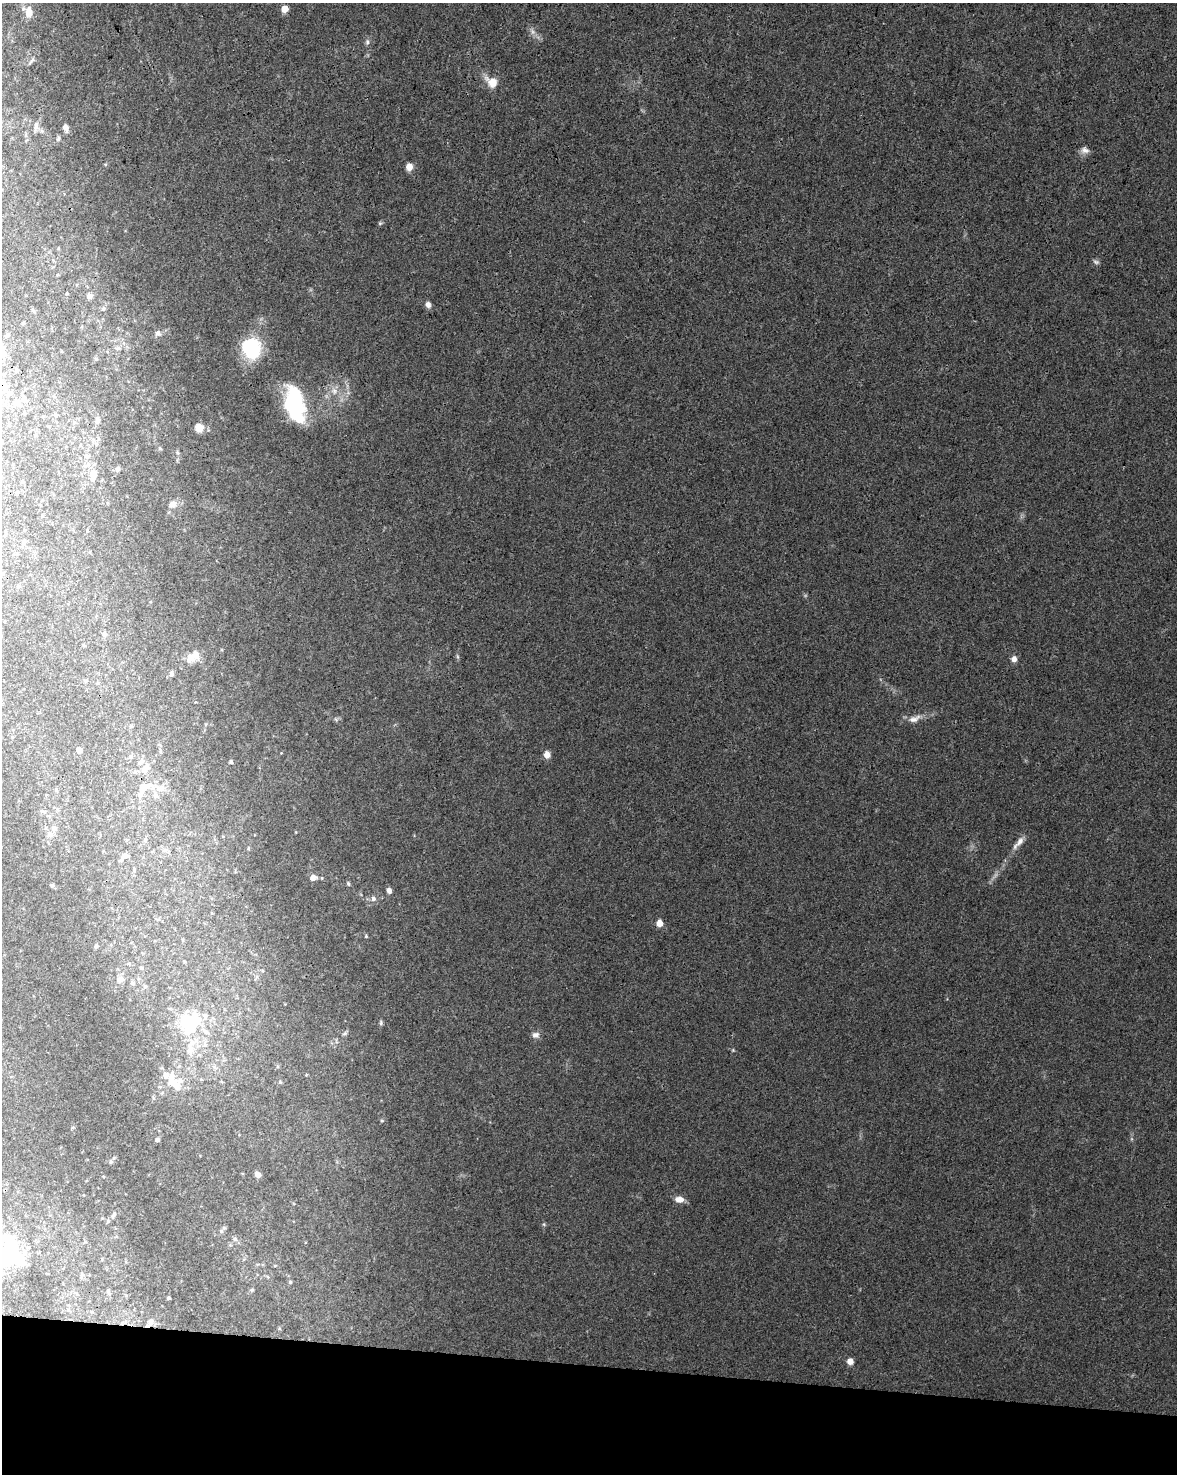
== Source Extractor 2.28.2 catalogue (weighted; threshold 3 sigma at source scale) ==
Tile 11 of 4 x 3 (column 3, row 3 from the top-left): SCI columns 2350-3524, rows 228-1699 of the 4709 x 4928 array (HDU 1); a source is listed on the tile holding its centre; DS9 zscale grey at full resolution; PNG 1179 x 1476 px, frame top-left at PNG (2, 3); no overlay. Shown black and unused: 7% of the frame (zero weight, under 3 of 4 exposures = <1% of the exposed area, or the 3 px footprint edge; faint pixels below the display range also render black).
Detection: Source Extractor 2.28.2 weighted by HDU 2 'WHT'; one run over the whole footprint, this tile lists its part. Background 0.0237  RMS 0.0033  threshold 0.0149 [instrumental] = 3 sigma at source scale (4.5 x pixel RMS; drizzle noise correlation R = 1.50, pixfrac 1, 0.0396/0.0396 arcsec/px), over >= 5 px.
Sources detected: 99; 1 too faint to see at this stretch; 3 inside a brighter object's white glare — not listed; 9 inside a brighter listed object's ellipse — not listed separately; the other 86 listed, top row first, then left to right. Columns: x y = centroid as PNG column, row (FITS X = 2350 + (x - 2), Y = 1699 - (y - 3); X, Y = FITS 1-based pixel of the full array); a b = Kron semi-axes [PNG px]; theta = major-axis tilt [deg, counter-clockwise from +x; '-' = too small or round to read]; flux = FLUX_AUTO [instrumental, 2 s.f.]
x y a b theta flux
285 9 5 5 - 3.9
29 12 12 8 -89 3.8
367 42 8 5 90 0.81
30 63 11 3 54 0.57
492 82 15 11 -36 4.6
36 126 14 5 85 1.4
65 127 7 5 -67 1.7
58 138 7 4 71 0.55
1085 150 11 9 -20 1.6
409 167 7 6 - 2.8
1096 262 9 5 -11 0.77
89 296 6 5 - 1.6
428 305 8 7 - 1.2
103 309 6 4 45 0.46
158 333 8 8 - 1.1
7 336 5 4 - 0.56
117 348 6 4 0 0.58
250 348 17 15 -55 25
16 370 6 3 -72 0.36
334 391 9 7 -75 1.8
293 406 35 20 -84 31
24 413 5 4 - 0.36
97 420 9 6 57 0.95
199 428 7 6 - 4.6
160 448 5 4 - 0.42
86 456 7 6 - 0.88
117 469 6 5 - 0.9
93 474 8 6 86 4.1
173 504 10 8 20 2.2
90 552 5 3 - 0.25
104 634 7 6 - 0.8
190 657 10 9 - 3
1014 659 7 6 - 1.6
171 674 6 6 - 0.78
914 719 19 8 22 2.6
79 750 4 4 - 2.2
547 755 6 6 - 2.5
131 757 6 6 - 0.66
142 760 8 5 73 0.98
231 762 5 4 - 0.49
144 770 10 9 - 2.1
159 789 9 8 - 1.8
141 794 21 8 70 3
50 834 8 7 - 1.4
145 840 5 5 - 0.51
1018 843 24 6 50 2.4
248 848 4 4 - 0.36
125 856 7 5 -3 1.3
121 860 6 4 17 0.54
313 878 8 7 - 1.9
348 884 6 4 -63 0.49
52 885 5 4 - 0.42
389 890 6 5 - 1.2
373 898 7 6 - 1
659 923 5 5 - 4.2
366 936 4 4 - 0.35
96 946 5 4 - 0.48
120 979 10 7 3 1.6
132 983 6 6 - 0.66
145 987 6 4 2 0.49
205 1016 8 7 - 1.3
186 1022 20 15 -37 15
381 1023 8 4 82 0.53
206 1032 9 6 -34 1.4
345 1033 7 4 31 0.57
536 1035 10 8 12 1.4
205 1045 6 6 - 0.83
190 1049 20 10 85 5
215 1068 7 4 -20 0.69
171 1078 17 11 79 3.7
280 1082 6 4 -45 0.39
382 1121 5 3 - 0.36
157 1140 4 4 - 0.99
258 1175 6 4 -42 1.8
679 1199 12 7 4 2.3
114 1215 11 4 59 0.8
221 1231 6 6 - 0.72
235 1239 6 5 - 0.77
11 1245 37 21 -70 14
275 1266 5 3 - 0.31
290 1282 4 4 - 0.42
252 1290 5 4 - 0.44
108 1291 7 4 -70 0.53
168 1298 4 3 - 0.48
151 1321 11 7 72 1.5
850 1361 6 5 - 2.5
Overlapping masked pixels (flux is a lower limit): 1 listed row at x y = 141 794
Isophote crosses this tile's border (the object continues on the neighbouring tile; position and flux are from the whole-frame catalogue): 2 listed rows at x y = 29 12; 11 1245
Unlisted compact peaks at least as high as the median listed source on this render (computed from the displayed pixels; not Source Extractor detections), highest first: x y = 544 1224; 733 1050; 380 224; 458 657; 805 595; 336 719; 105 164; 177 453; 296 832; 1132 1139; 306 1075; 111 1162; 281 753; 347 385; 947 999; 311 290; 279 1328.